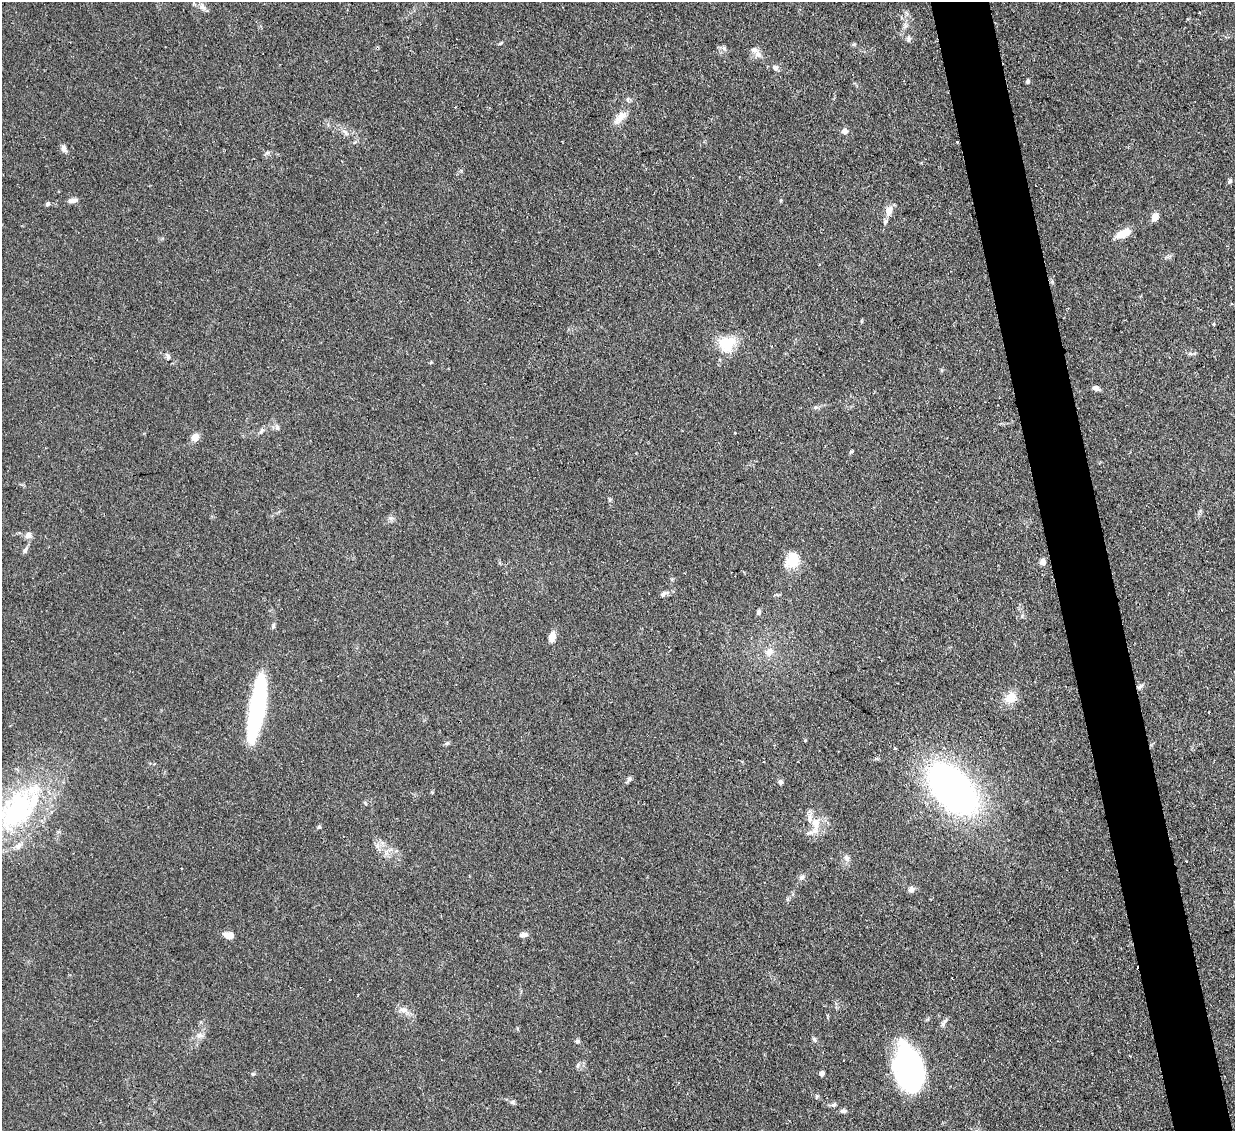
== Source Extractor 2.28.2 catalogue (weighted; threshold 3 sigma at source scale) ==
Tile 6 of 4 x 4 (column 2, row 2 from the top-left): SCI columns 1233-2465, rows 2514-3642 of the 4931 x 4910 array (HDU 1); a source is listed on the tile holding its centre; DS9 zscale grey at full resolution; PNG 1237 x 1133 px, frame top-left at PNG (2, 2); no overlay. Shown black and unused: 5% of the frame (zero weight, under 2 of 3 exposures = <1% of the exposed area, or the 3 px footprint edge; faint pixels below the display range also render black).
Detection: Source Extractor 2.28.2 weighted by HDU 2 'WHT'; one run over the whole footprint, this tile lists its part. Background 0.0828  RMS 0.0061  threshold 0.0275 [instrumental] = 3 sigma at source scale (4.5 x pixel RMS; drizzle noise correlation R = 1.50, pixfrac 1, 0.05/0.05 arcsec/px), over >= 5 px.
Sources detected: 77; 1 cosmic-ray / hot-pixel residue — not listed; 5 inside a brighter listed object's ellipse — not listed separately; the other 71 listed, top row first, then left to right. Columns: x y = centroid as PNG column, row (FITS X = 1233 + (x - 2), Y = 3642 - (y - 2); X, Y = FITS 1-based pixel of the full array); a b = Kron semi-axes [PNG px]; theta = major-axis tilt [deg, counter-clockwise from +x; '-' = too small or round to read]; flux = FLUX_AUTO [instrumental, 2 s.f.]
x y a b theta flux
202 7 10 8 -49 2.9
909 39 8 5 72 1.4
501 43 7 4 28 0.79
854 44 5 5 - 0.86
724 48 7 6 - 1.6
758 54 9 8 - 3.1
775 68 7 6 - 1.9
1028 81 5 4 - 1.2
620 117 25 8 45 6.4
844 131 7 7 - 2.8
345 132 12 4 -47 2.2
957 142 3 3 - 0.51
64 148 11 6 -68 2.3
267 153 7 4 18 1.1
1230 181 7 4 51 1.1
73 200 12 5 12 3
48 204 5 5 - 1.2
889 211 16 8 71 4.5
1155 217 8 6 67 5.1
1123 233 20 9 23 7.9
727 344 24 20 54 17
168 356 9 6 -62 1.8
431 362 5 3 - 0.6
1096 388 9 6 -23 2.1
815 407 7 4 2 1.1
278 428 8 3 -71 1.1
261 431 9 5 52 1.6
195 437 7 6 - 6.9
851 452 6 3 19 0.67
391 518 8 6 -20 1.6
28 535 8 7 - 3.2
25 550 10 5 71 1.7
792 560 22 17 51 12
1043 562 6 6 - 3.1
663 594 8 6 45 1.7
759 612 7 5 72 1.4
273 627 7 5 63 1.1
552 637 10 7 75 5.2
769 652 11 8 51 4.8
1140 687 8 5 48 1.6
1010 698 14 12 46 9.3
257 708 65 14 80 89
805 740 4 4 - 0.59
447 743 6 5 - 1
895 748 3 3 - 1.5
629 779 9 5 64 1.5
780 782 7 6 - 1.3
953 789 47 27 -47 270
17 810 70 37 54 110
816 823 18 12 -89 9.9
319 827 6 4 17 0.8
377 845 7 6 - 2.1
846 858 10 7 -51 2.3
1186 861 3 3 - 0.73
802 877 9 5 38 1.6
911 889 8 7 - 2.5
229 935 12 7 -15 4.9
524 935 11 5 6 2.2
404 1010 13 6 0 3.3
944 1022 12 5 64 1.8
199 1035 9 7 52 3
814 1039 7 5 -71 1.2
577 1041 6 5 - 1.1
578 1065 7 4 71 0.99
909 1071 42 22 -74 160
822 1073 4 4 - 2.8
253 1074 5 4 - 0.78
817 1097 6 4 45 0.79
512 1102 7 5 -2 1.3
834 1104 7 6 - 1.4
843 1111 9 6 2 1.7
Overlapping masked pixels (flux is a lower limit): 1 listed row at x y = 957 142
Isophote crosses this tile's border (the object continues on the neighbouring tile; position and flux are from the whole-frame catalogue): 1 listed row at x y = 17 810